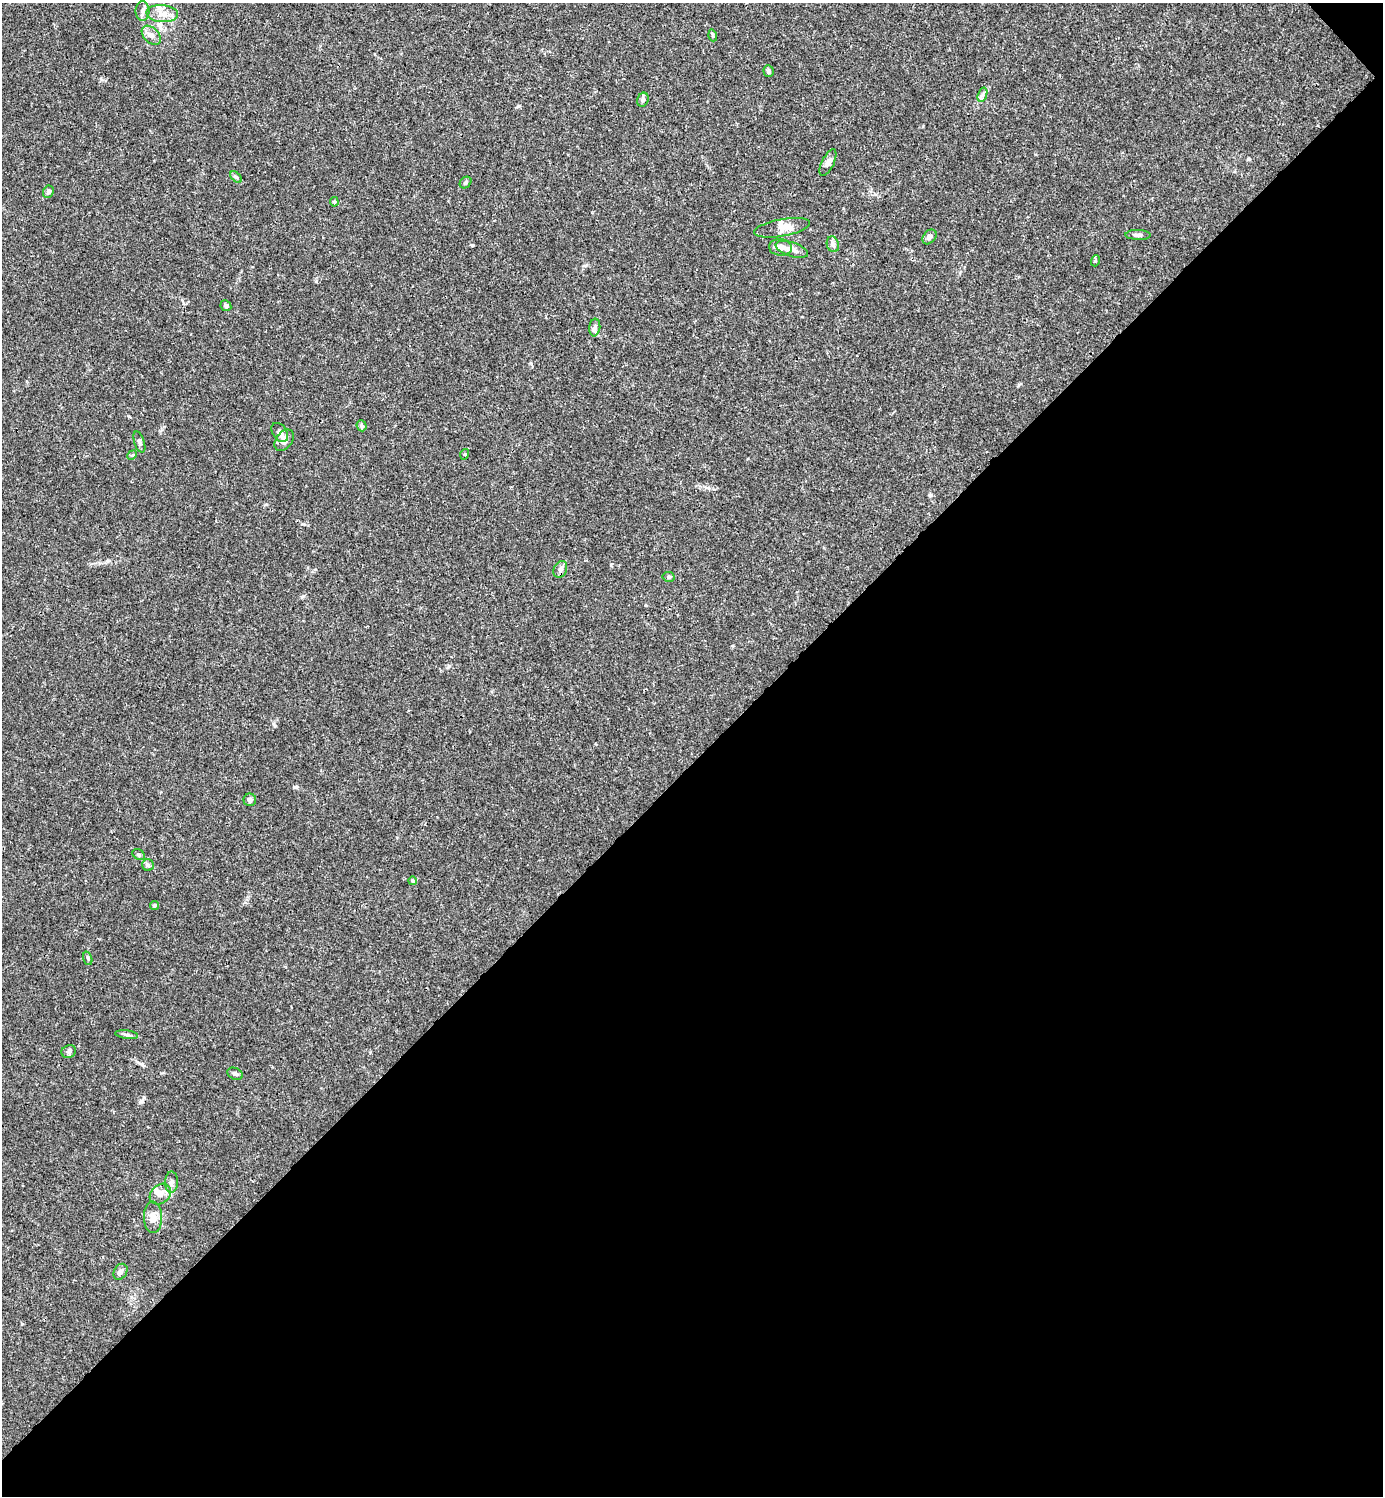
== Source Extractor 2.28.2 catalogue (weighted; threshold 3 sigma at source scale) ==
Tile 12 of 4 x 4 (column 4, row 3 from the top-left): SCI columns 4444-5824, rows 1495-2988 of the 5981 x 5982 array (HDU 1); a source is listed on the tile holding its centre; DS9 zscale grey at full resolution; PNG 1385 x 1498 px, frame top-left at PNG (2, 3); each listed source drawn as its Kron ellipse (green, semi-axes under 4 px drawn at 4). Shown black and unused: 49% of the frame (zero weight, under 3 of 4 exposures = <1% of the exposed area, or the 3 px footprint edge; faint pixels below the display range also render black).
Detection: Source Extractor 2.28.2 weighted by HDU 2 'WHT'; one run over the whole footprint, this tile lists its part. Background 0.015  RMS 0.0022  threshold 0.00979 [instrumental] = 3 sigma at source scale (4.5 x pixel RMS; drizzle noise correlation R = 1.50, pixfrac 1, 0.05/0.05 arcsec/px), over >= 5 px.
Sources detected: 45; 3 inside a brighter listed object's ellipse — not listed separately; the other 42 listed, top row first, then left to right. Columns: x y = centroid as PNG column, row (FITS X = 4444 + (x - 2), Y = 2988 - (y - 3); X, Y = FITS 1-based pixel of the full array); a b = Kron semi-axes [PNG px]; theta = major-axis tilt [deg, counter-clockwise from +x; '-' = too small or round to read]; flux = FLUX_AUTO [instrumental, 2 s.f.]
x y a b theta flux
142 11 10 7 90 0.83
162 14 16 8 -4 2
151 35 11 7 -45 1.1
713 35 6 3 -72 0.26
768 71 6 5 - 0.49
982 95 7 4 71 0.54
643 100 7 5 68 0.42
828 163 14 6 64 0.98
236 177 7 4 -44 0.36
466 182 6 5 - 0.45
48 192 6 5 - 0.58
334 202 5 4 - 0.28
782 228 28 8 10 2.2
1138 235 12 5 -2 0.66
929 237 8 6 50 0.75
833 244 8 6 -72 0.69
780 247 11 8 -6 1.6
792 249 17 7 -18 1.5
1095 261 6 3 72 0.28
226 306 6 5 - 0.45
595 327 9 5 83 0.62
362 426 5 5 - 0.45
280 432 10 7 -55 0.82
284 440 12 8 53 1.4
139 442 11 5 -71 0.61
465 454 5 3 - 0.22
132 455 5 4 - 0.25
560 569 9 6 63 0.8
669 577 6 5 - 0.41
250 800 6 6 - 0.54
139 854 7 5 -35 0.36
148 865 6 5 - 0.45
412 881 4 4 - 0.71
154 905 4 4 - 0.31
88 958 7 4 -71 0.34
127 1035 11 4 -7 0.51
69 1051 7 6 - 0.51
235 1074 8 5 -25 0.58
171 1182 11 6 88 0.83
160 1194 11 9 41 1.4
153 1217 16 9 -89 1.7
120 1272 8 6 57 0.65
Unlisted compact peaks at least as high as the median listed source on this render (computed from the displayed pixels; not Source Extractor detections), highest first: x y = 316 281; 294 787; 518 106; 22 1324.